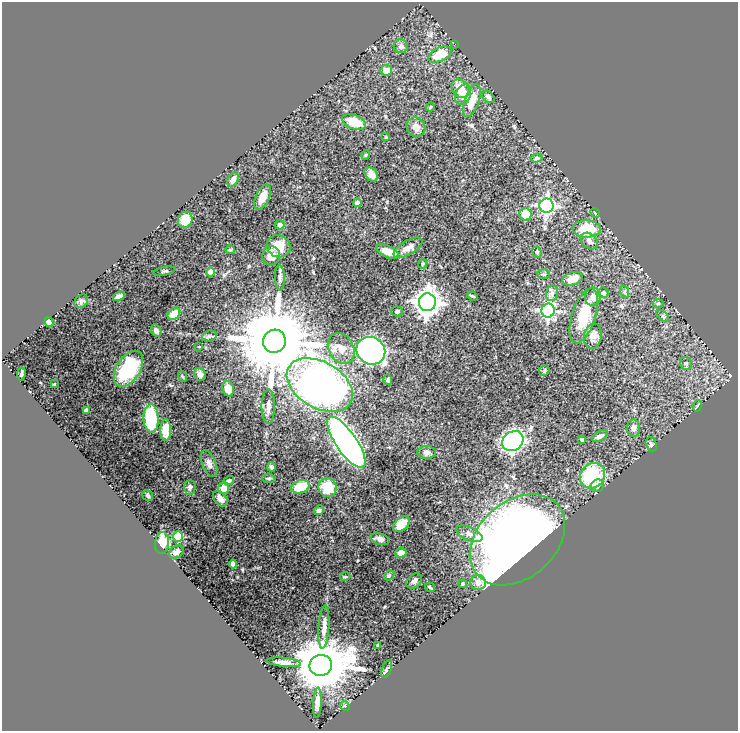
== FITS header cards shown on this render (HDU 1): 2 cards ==
NAXIS1  =                  736
NAXIS2  =                  729

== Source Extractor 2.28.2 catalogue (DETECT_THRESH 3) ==
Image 736 x 729 px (HDU 1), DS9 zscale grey, 1 PNG px = 1 image px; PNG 740 x 733 px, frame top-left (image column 1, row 729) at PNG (2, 2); each listed source drawn as its Kron ellipse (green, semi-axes under 4 px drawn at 4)
Background 0.677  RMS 0.022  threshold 0.0656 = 3 sigma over >= 5 px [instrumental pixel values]
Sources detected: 116; all 116 listed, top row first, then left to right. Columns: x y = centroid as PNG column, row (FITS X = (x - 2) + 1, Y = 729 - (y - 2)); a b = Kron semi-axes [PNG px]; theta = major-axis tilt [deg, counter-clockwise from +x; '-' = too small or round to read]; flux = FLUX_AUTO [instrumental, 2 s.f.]
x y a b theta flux
455 44 3 3 - 1.5
401 46 7 7 - 4.8
440 55 12 7 25 30
386 70 6 5 - 14
460 89 10 8 -51 24
463 94 10 7 64 13
488 97 7 5 -45 4.4
472 101 17 7 71 23
430 107 4 3 - 1.1
354 122 13 7 -21 35
416 127 10 9 - 8.6
386 137 3 3 - 1.4
366 155 5 3 - 1.1
537 158 5 4 - 2.5
371 174 8 5 -50 8.1
233 179 7 5 64 8.2
263 197 13 7 64 15
357 203 4 4 - 4
546 206 7 7 - 320
595 213 5 4 - 2
525 214 6 6 - 25
185 220 8 7 - 19
280 225 5 4 - 7.3
587 229 14 8 -2 51
589 241 9 7 -43 8.5
279 246 12 11 - 23
408 248 16 7 30 10
230 250 5 4 - 1.7
388 251 12 5 -23 20
537 252 6 4 -68 2
271 256 9 9 - 13
423 264 5 3 - 1.5
164 271 11 3 11 1.9
211 272 4 4 - 23
543 274 6 5 - 2.4
280 278 13 5 -88 4.5
573 279 10 6 17 23
625 292 6 4 -72 2.2
552 293 8 6 76 4.7
603 293 5 5 - 5.4
119 296 6 3 20 4.2
472 296 5 2 - 2
593 297 9 8 - 11
81 301 7 6 - 3.6
427 302 9 8 - 1200
658 303 5 3 - 1.7
397 311 5 5 - 2.5
548 311 7 6 - 320
174 314 7 5 43 23
584 316 28 12 72 47
663 316 7 3 -44 2.1
49 322 5 4 - 6.7
156 330 6 4 -56 3.9
209 336 7 5 19 3.2
593 336 12 9 80 9.5
274 341 11 11 - 19000
199 347 4 2 - 1.1
341 349 16 12 -61 17
371 351 15 13 -36 520
686 363 6 6 - 3.6
128 369 20 11 57 74
544 370 6 5 - 2.3
21 374 6 2 80 2.3
200 374 6 5 - 5.3
182 376 6 3 -71 1.5
388 380 5 4 - 2.4
54 384 4 3 - 1
320 385 36 23 -30 1400
228 389 8 6 -78 18
268 406 17 6 90 7.7
697 406 6 4 70 1.9
86 410 4 4 - 3.9
151 418 14 7 -88 77
634 428 8 6 -87 4.6
166 430 11 5 89 15
600 436 9 5 30 6
582 440 3 3 - 1.9
513 441 11 9 37 360
346 442 30 10 -55 680
651 444 7 5 -70 3.1
427 452 9 6 -1 4.6
209 463 14 7 -67 6.1
272 467 4 4 - 3
592 476 13 11 50 91
269 478 7 4 -5 2.1
229 481 5 4 - 2.8
597 486 7 6 - 4.4
190 487 7 6 - 3.4
300 487 9 6 17 34
327 487 9 9 - 37
224 488 6 5 - 12
148 495 6 5 - 3.1
220 499 9 5 -48 7.2
319 510 5 4 - 3.9
401 524 9 6 43 16
469 534 14 6 -23 7.9
178 536 5 5 - 85
380 539 10 5 -17 6.7
517 540 53 38 41 1500
162 543 11 7 86 38
176 552 8 6 31 7.2
401 553 6 5 - 7.5
233 564 4 4 - 3.7
389 575 5 4 - 1.9
345 577 5 3 - 1.2
414 581 9 6 40 4.9
478 582 8 7 - 11
463 584 4 3 - 2
430 587 5 3 - 1.8
324 627 21 5 86 10
378 645 3 2 - 1.4
284 662 17 4 -5 8.4
321 665 11 10 - 10000
387 669 9 4 68 3.1
317 703 15 4 87 8.2
345 706 5 4 - 1.6